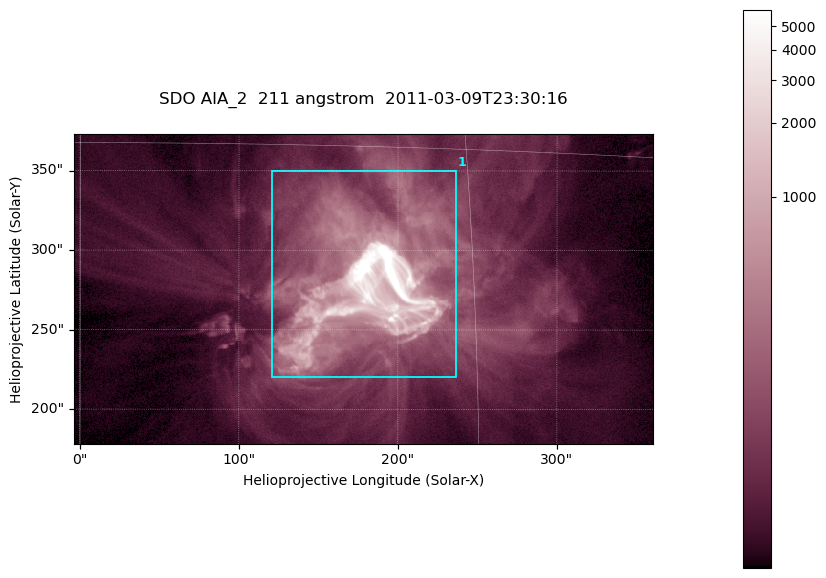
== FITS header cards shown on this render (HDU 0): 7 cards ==
TELESCOP= 'SDO     '           /
INSTRUME= 'AIA_2   '           /
WAVELNTH=                  211 /
WAVEUNIT= 'angstrom'           /
DATE-OBS= '2011-03-09T23:30:16.19' /
CTYPE1  = 'HPLN-TAN'           /
CTYPE2  = 'HPLT-TAN'           /

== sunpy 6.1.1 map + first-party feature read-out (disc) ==
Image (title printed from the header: SDO AIA_2  211 angstrom  2011-03-09T23:30:16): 606 x 324 px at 0.601 arcsec/px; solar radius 967 arcsec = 1609 px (partial field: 2.4% of the solar disc is inside the frame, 100% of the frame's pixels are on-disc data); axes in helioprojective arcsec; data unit not stated in the header (colour bar unlabelled)
Pointing: header CRPIX1/2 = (2040.79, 2040.71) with CRVAL1/2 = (0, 0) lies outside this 606 x 324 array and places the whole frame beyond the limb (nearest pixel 1.39 R_sun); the SolarSoft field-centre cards XCEN/YCEN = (178.2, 275.7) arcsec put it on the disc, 1861 arcsec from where CRPIX/CRVAL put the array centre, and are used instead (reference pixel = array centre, CRVAL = XCEN/YCEN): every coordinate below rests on XCEN/YCEN
Orientation: roll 0.0565 deg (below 1 deg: not rotated)
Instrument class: DISC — disc imager (sunpy class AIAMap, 211 A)
Bright regions (active regions / flare kernels): reference = the on-disc median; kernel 5 px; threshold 5 sigma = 212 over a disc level ~50.3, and >= 1.15x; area >= 196 px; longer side >= 4 px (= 2.4 arcsec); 1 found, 1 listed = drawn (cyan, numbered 1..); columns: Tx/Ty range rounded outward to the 2 arcsec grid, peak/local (2 s.f.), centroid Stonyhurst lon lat
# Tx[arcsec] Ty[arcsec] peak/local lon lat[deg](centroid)
1 120..238 220..350 290 +11 +10